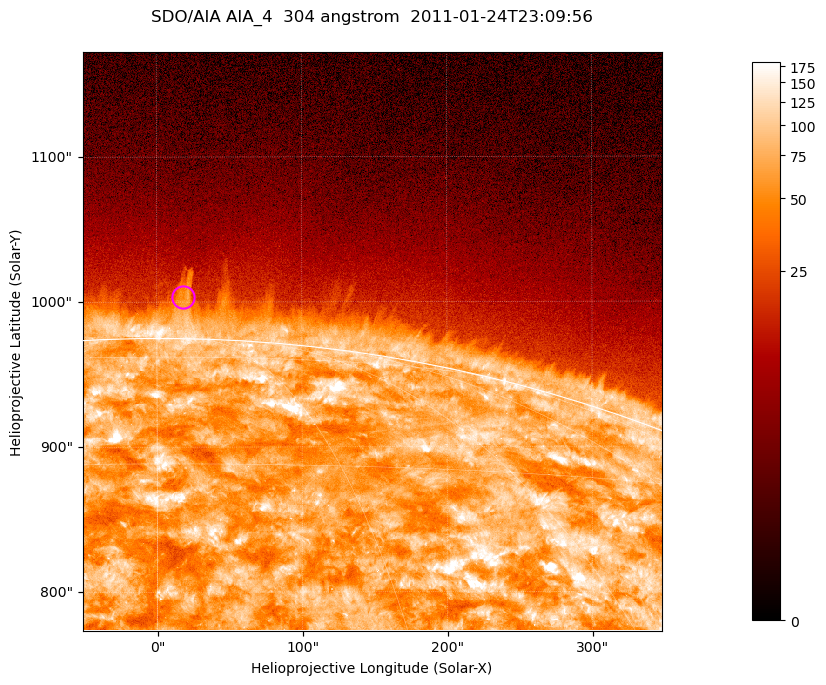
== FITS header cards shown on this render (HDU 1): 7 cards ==
TELESCOP= 'SDO/AIA '           / For AIA: SDO/AIA
INSTRUME= 'AIA_4   '           / For AIA: AIA_ATA1, AIA_ATA2, AIA_ATA3 or AIA_AT
WAVELNTH=                  304 / [angstrom] Wavelength
WAVEUNIT= 'angstrom'           / Wavelength unit: angstrom
DATE-OBS= '2011-01-24T23:09:56.124' / [ISO] Date when observation started; ISO 8
CTYPE1  = 'HPLN-TAN'           / CTYPE1; Typically HPLN
CTYPE2  = 'HPLT-TAN'           / CTYPE2; Typically HPLT

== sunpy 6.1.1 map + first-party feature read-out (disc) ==
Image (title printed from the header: SDO/AIA AIA_4  304 angstrom  2011-01-24T23:09:56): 665 x 665 px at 0.6 arcsec/px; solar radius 975 arcsec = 1625 px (partial field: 2.4% of the solar disc is inside the frame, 46% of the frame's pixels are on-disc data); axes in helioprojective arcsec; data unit not stated in the header (colour bar unlabelled)
Orientation: roll -0.132 deg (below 1 deg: not rotated)
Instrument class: DISC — disc imager (sunpy class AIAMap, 304 A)
Bright regions (active regions / flare kernels): reference = the on-disc median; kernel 5 px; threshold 5 sigma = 128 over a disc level ~70.5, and >= 1.15x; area >= 442 px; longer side >= 8 px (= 4.8 arcsec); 0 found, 0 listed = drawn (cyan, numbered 1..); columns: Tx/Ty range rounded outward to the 2 arcsec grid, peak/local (2 s.f.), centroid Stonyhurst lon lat
Off-limb structures (1.02-1.3 R_sun): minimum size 221 px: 3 found; the strongest spans PA ~0 deg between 1.02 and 1.05 R_sun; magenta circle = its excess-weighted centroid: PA ~0 deg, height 1.03 R_sun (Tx ~18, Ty ~1004 arcsec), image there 2.3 x the reference